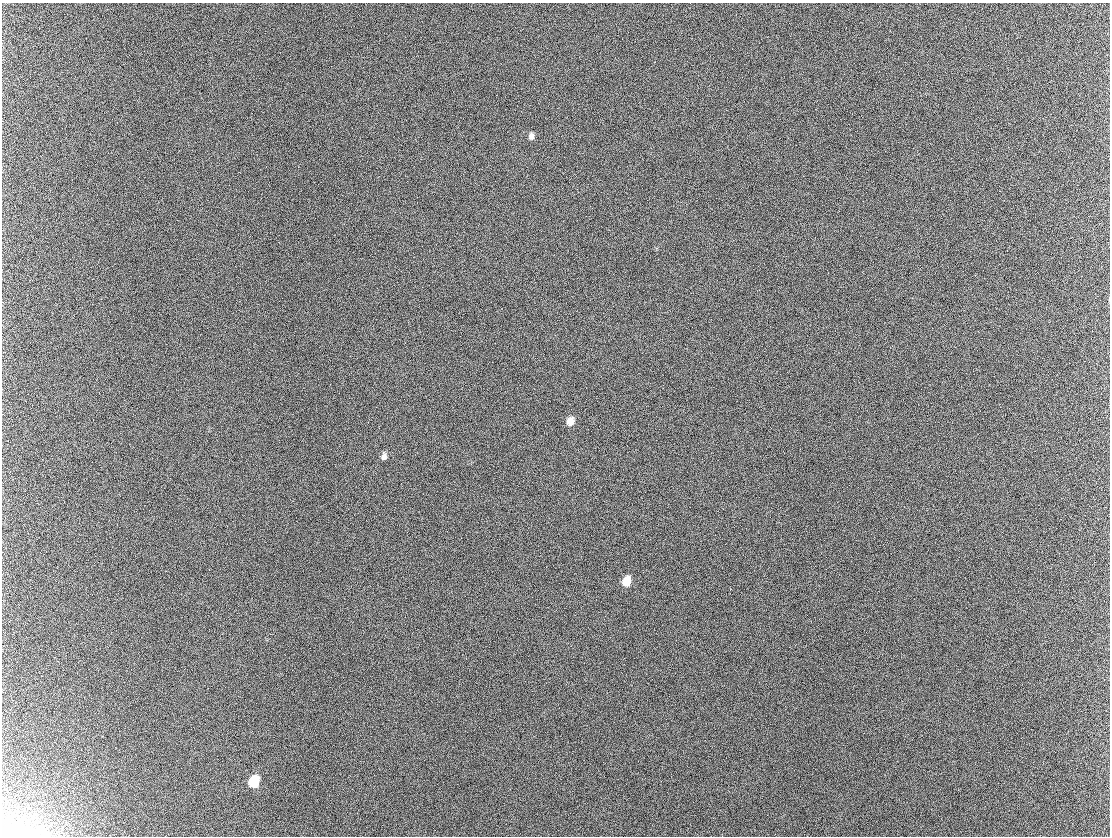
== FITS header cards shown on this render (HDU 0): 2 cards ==
NAXIS1  =                 1108 / Axis length
NAXIS2  =                  834 / Axis length

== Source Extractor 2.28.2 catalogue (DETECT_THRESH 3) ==
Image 1108 x 834 px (HDU 0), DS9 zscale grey, 1 PNG px = 1 image px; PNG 1112 x 838 px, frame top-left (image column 1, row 834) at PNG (2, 3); no overlay
Background 323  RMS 42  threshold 127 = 3 sigma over >= 5 px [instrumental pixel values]
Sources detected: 7; all 7 listed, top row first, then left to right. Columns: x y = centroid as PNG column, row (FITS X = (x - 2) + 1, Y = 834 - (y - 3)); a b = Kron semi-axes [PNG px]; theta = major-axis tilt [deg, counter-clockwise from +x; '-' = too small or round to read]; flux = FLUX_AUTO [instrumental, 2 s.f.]
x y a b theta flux
531 136 8 6 82 11000
570 421 9 8 - 23000
384 456 9 6 80 11000
626 581 9 7 70 44000
319 688 2 2 - 1500
254 781 10 7 65 92000
7 835 26 17 -10 47000
At the frame edge (FLAGS 8, measured only in part): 1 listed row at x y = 7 835